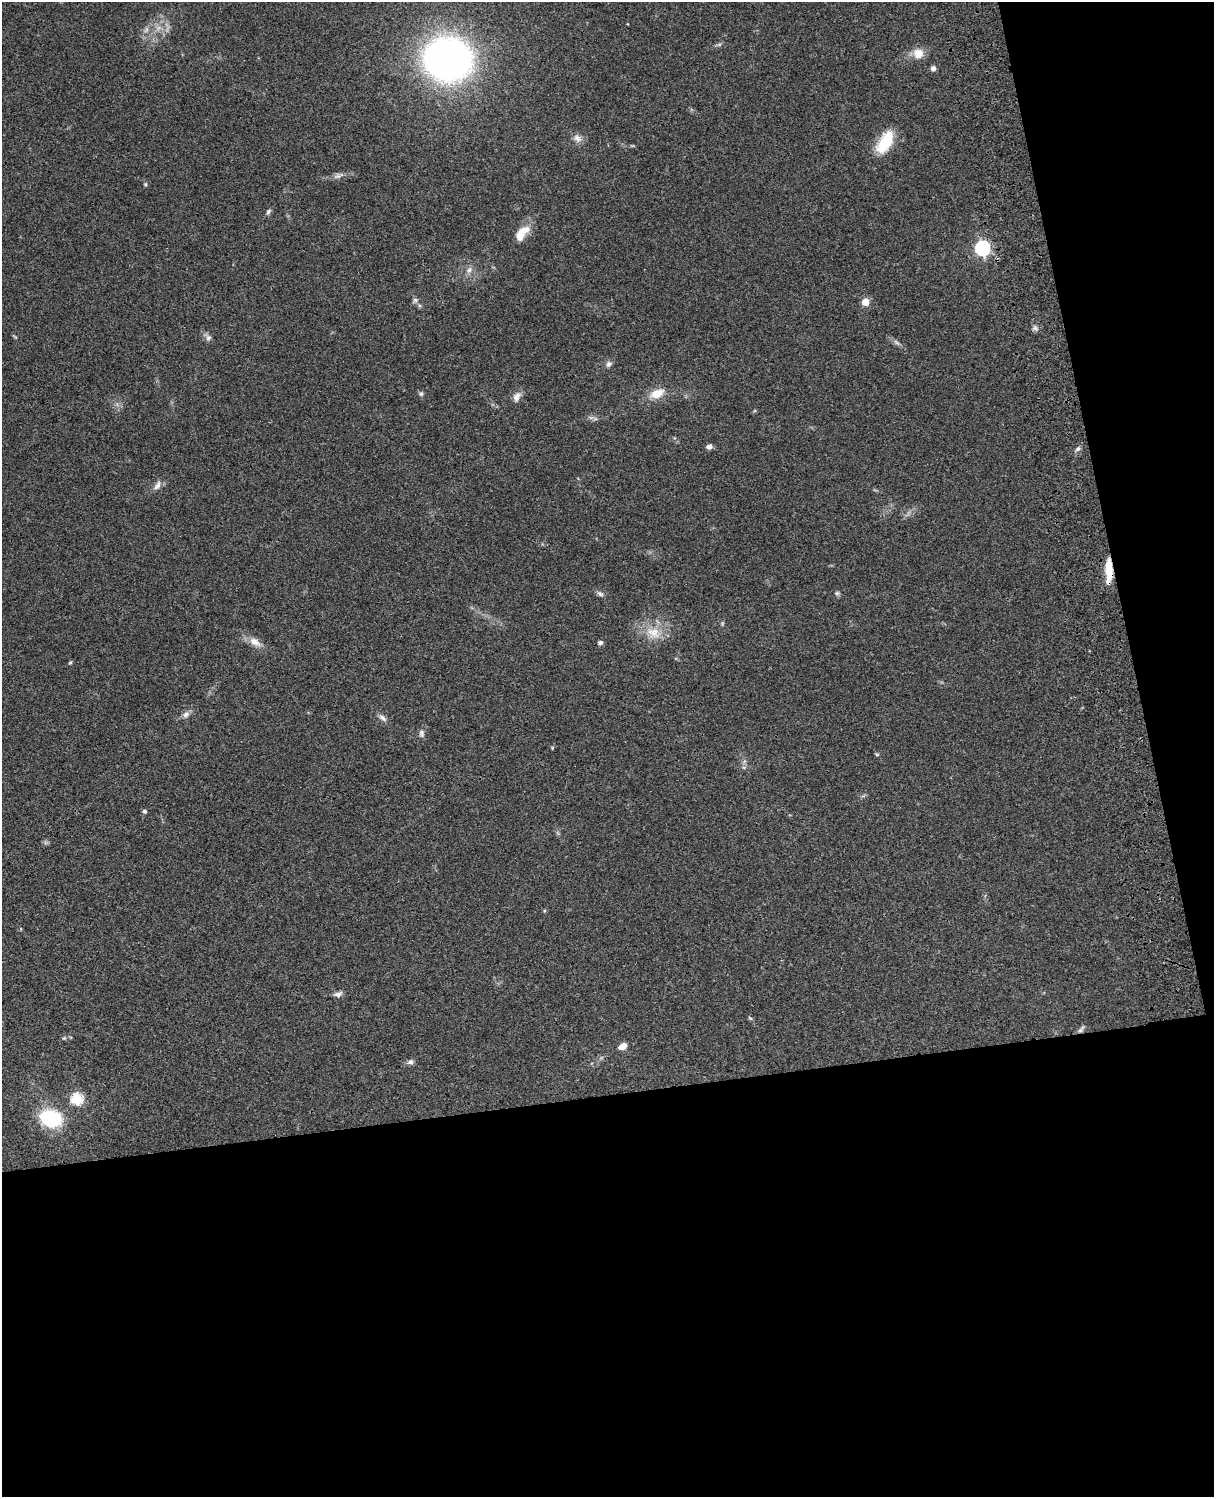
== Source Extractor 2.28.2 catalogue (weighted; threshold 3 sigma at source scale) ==
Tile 12 of 4 x 3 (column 4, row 3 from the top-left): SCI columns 3756-4967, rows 278-1772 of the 5085 x 4926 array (HDU 1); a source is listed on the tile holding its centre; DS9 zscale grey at full resolution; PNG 1216 x 1499 px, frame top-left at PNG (2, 2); no overlay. Shown black and unused: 33% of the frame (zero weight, under 3 of 4 exposures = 6% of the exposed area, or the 3 px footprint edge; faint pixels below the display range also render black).
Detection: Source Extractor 2.28.2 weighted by HDU 2 'WHT'; one run over the whole footprint, this tile lists its part. Background 0.107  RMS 0.0065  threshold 0.0291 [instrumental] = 3 sigma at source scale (4.5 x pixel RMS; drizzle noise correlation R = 1.50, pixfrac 1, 0.05/0.05 arcsec/px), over >= 5 px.
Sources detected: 49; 1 too faint to see at this stretch — not listed; the other 48 listed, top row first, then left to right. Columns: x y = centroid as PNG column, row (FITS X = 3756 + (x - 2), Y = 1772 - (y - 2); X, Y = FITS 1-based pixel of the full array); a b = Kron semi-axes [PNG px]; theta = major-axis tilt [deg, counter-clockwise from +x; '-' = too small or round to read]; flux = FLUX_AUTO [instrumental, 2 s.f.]
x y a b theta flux
146 30 9 5 71 2.1
918 53 13 12 - 8
448 59 30 26 -10 410
933 68 6 6 - 2.1
577 138 13 9 -52 4
885 142 28 13 59 23
338 176 18 5 19 3.2
145 184 6 4 -90 0.97
268 212 8 5 52 1.4
522 233 23 11 50 11
982 248 7 6 - 140
469 270 10 7 69 2.8
415 300 7 6 - 1.5
865 302 5 5 - 14
1035 328 7 6 - 1.8
208 338 9 8 - 2.2
896 342 11 4 -40 2
608 364 9 7 27 2.3
657 393 18 11 23 10
421 394 7 5 74 1.3
517 397 14 8 65 3.8
591 418 7 5 0 1.8
709 446 6 5 - 2.6
1078 449 7 6 - 1.7
157 485 14 7 55 3.5
1109 570 28 7 -90 14
837 593 6 6 - 1.2
600 594 9 6 -30 1.8
722 624 6 4 73 0.82
653 633 20 16 -26 13
255 642 17 10 -32 6.1
600 643 6 5 - 1.5
70 663 6 4 61 0.88
186 714 10 7 46 2.9
383 718 12 6 -36 2.6
422 733 11 7 -89 2.3
552 748 5 3 - 0.59
877 754 6 4 -2 0.73
744 767 6 4 17 1
145 811 5 4 - 1.6
338 994 12 6 14 2.4
750 1018 6 4 -44 0.88
1081 1029 12 5 51 1.8
64 1038 5 4 - 0.76
622 1046 8 6 28 5.8
411 1062 8 6 15 2.3
77 1099 6 6 - 59
51 1118 18 14 -13 50
Overlapping masked pixels (flux is a lower limit): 1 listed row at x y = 1109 570